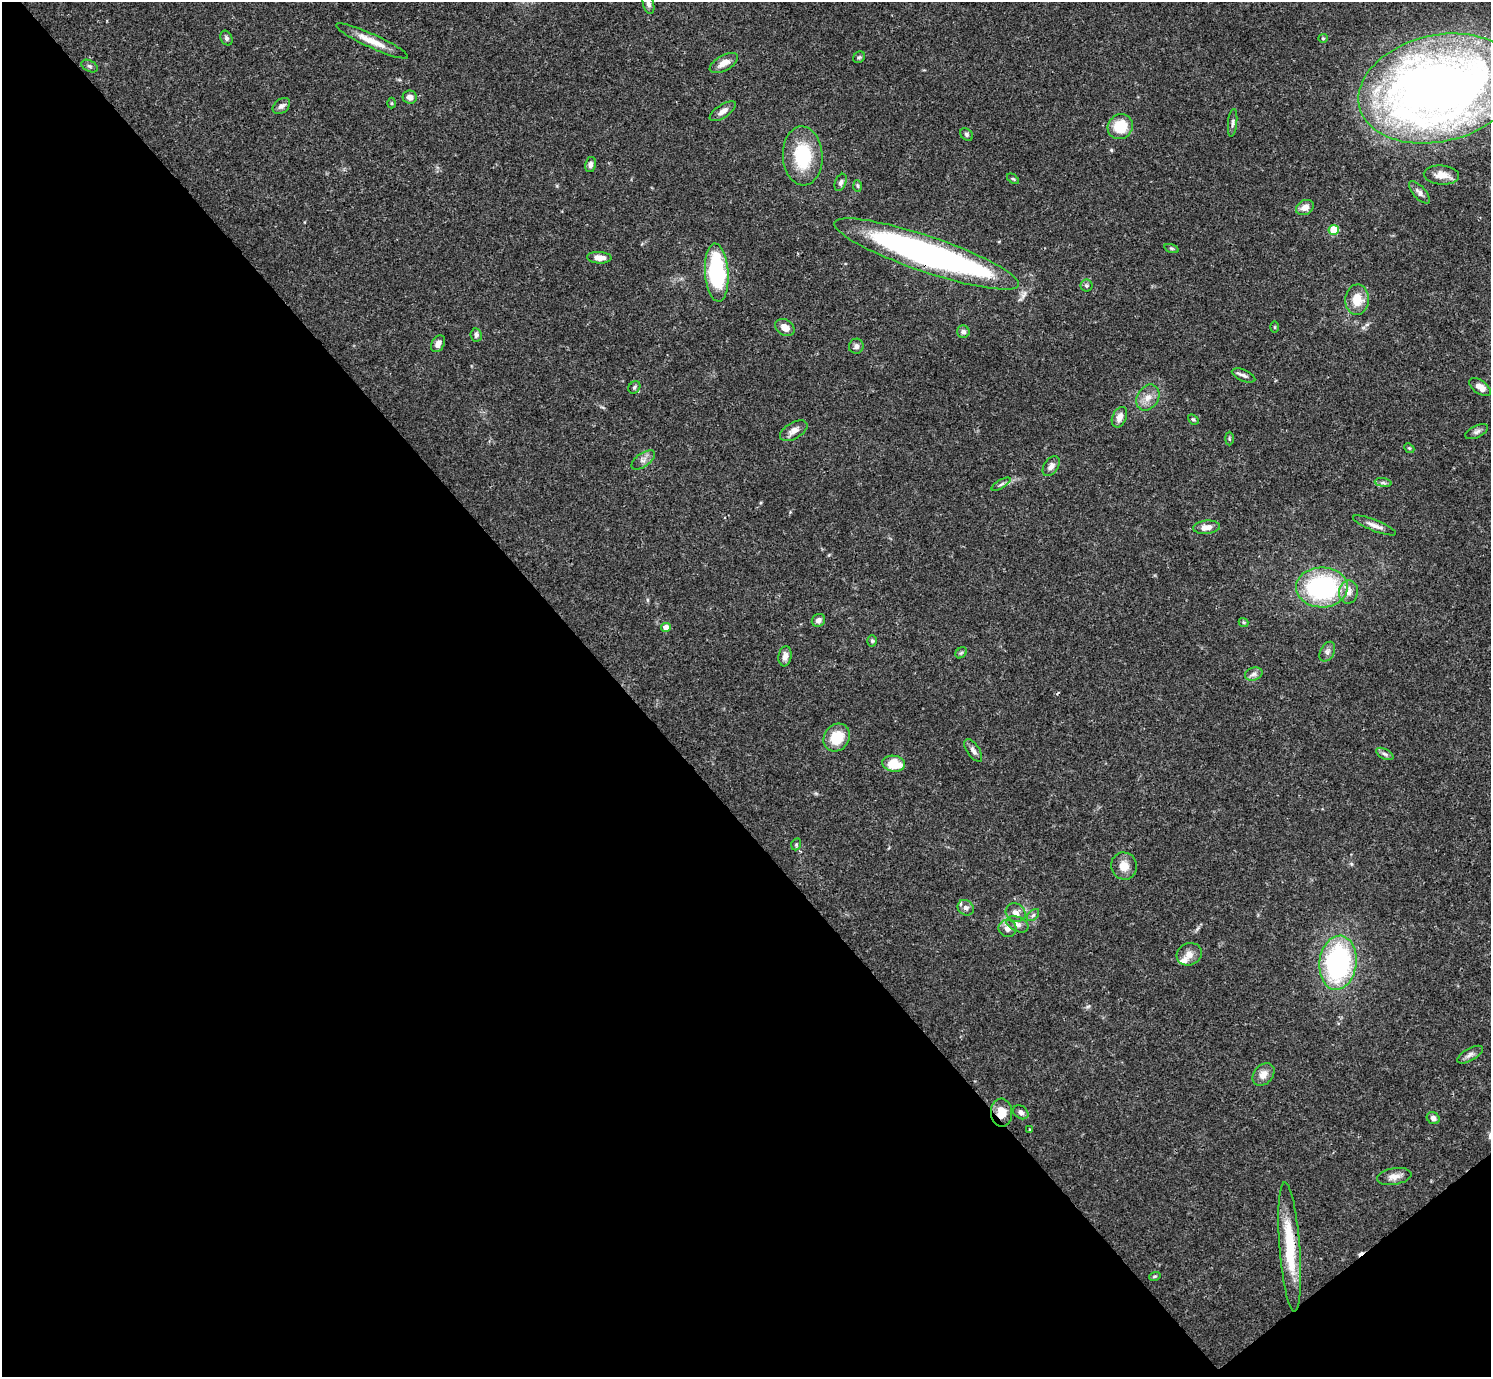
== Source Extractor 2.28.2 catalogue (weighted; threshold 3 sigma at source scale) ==
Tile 14 of 4 x 4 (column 2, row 4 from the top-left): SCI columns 1491-2979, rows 159-1533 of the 5961 x 5958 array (HDU 1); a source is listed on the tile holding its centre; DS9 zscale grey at full resolution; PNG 1493 x 1379 px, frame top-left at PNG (2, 2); each listed source drawn as its Kron ellipse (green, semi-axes under 4 px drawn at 4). Shown black and unused: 43% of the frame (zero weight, under 3 of 4 exposures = <1% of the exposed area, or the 3 px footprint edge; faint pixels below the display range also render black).
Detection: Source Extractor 2.28.2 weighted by HDU 2 'WHT'; one run over the whole footprint, this tile lists its part. Background 0.0407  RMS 0.0027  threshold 0.0119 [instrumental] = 3 sigma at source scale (4.5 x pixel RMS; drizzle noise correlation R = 1.50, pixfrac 1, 0.05/0.05 arcsec/px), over >= 5 px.
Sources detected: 89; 1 inside a brighter object's white glare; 2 cosmic-ray / hot-pixel residue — neither listed nor drawn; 2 inside a brighter listed object's ellipse — not listed separately; the other 84 listed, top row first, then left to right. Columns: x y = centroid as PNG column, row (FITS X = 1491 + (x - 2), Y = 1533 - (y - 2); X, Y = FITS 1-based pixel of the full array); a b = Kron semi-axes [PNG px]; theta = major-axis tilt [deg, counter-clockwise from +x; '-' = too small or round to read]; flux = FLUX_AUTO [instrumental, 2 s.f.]
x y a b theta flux
648 4 11 5 -75 1
226 38 8 5 -63 0.65
1323 38 5 4 - 0.31
372 41 39 7 -24 4.2
859 57 6 5 - 0.43
724 63 16 7 29 2.4
90 66 9 5 -27 0.57
1438 88 81 53 13 300
410 97 7 6 - 1.5
392 103 5 3 - 0.28
281 106 10 6 37 0.99
723 111 15 6 34 1.6
1233 123 14 4 84 0.78
1120 127 13 12 - 7.7
967 134 7 5 -48 0.54
803 156 29 20 -87 14
590 164 8 5 78 0.76
1441 175 18 9 -5 3.1
1013 179 7 3 -36 0.34
841 182 9 5 69 0.74
858 186 6 4 -87 0.38
1419 192 14 6 -48 1.1
1305 207 9 7 30 2.1
1334 230 5 5 - 8.5
1171 248 7 3 -19 0.38
927 254 97 18 -19 110
599 258 12 6 -3 2.3
717 272 29 11 -86 28
1086 286 6 6 - 0.53
1357 300 15 12 86 4.9
785 327 10 7 -34 2.4
1275 327 6 4 -90 0.3
963 332 6 6 - 0.89
476 335 7 6 - 0.82
438 344 9 6 58 1.4
856 346 7 7 - 0.97
1244 375 12 6 -22 0.88
634 387 7 5 50 0.59
1480 387 12 6 -35 2.3
1148 398 14 10 57 2.5
1119 417 11 7 67 1.8
1193 419 6 4 -41 0.42
794 431 15 8 30 1.9
1477 432 12 6 25 0.92
1229 439 7 3 -90 0.37
1409 448 5 4 - 0.3
643 460 13 6 35 1.3
1051 466 11 7 56 1.2
1383 483 8 4 -8 0.66
1001 484 11 3 30 0.64
1374 525 23 5 -21 1.8
1207 527 13 6 5 2.1
1322 587 26 20 0 38
1348 592 11 9 78 2.1
818 620 7 6 - 1.1
1244 622 5 4 - 0.38
666 628 5 4 - 2.2
872 641 6 5 - 0.4
1327 652 10 7 62 1.1
961 653 6 5 - 0.42
785 656 10 6 82 1.5
1254 674 9 6 16 0.96
837 738 15 12 53 6.8
973 750 13 6 -56 1.1
1385 754 9 5 -27 0.7
894 764 11 8 -8 6.7
796 844 6 4 70 0.41
1124 866 13 13 - 3.1
966 908 8 7 - 1.1
1016 913 10 9 - 1.9
1033 915 7 4 45 0.55
1018 924 11 7 -24 1.3
1008 928 9 8 - 1.7
1189 954 13 11 26 2
1338 963 27 18 83 44
1470 1055 14 6 30 1.1
1263 1074 13 9 48 2.3
1021 1112 8 6 -37 0.94
1001 1113 14 10 -87 3.7
1433 1118 7 5 -37 0.99
1030 1130 3 3 - 0.26
1394 1176 17 8 10 2
1290 1247 64 10 -86 14
1155 1276 6 3 18 0.33
Overlapping masked pixels (flux is a lower limit): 2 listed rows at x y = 927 254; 1001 1113
Isophote crosses this tile's border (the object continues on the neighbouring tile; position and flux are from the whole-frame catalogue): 2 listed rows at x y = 648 4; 1438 88